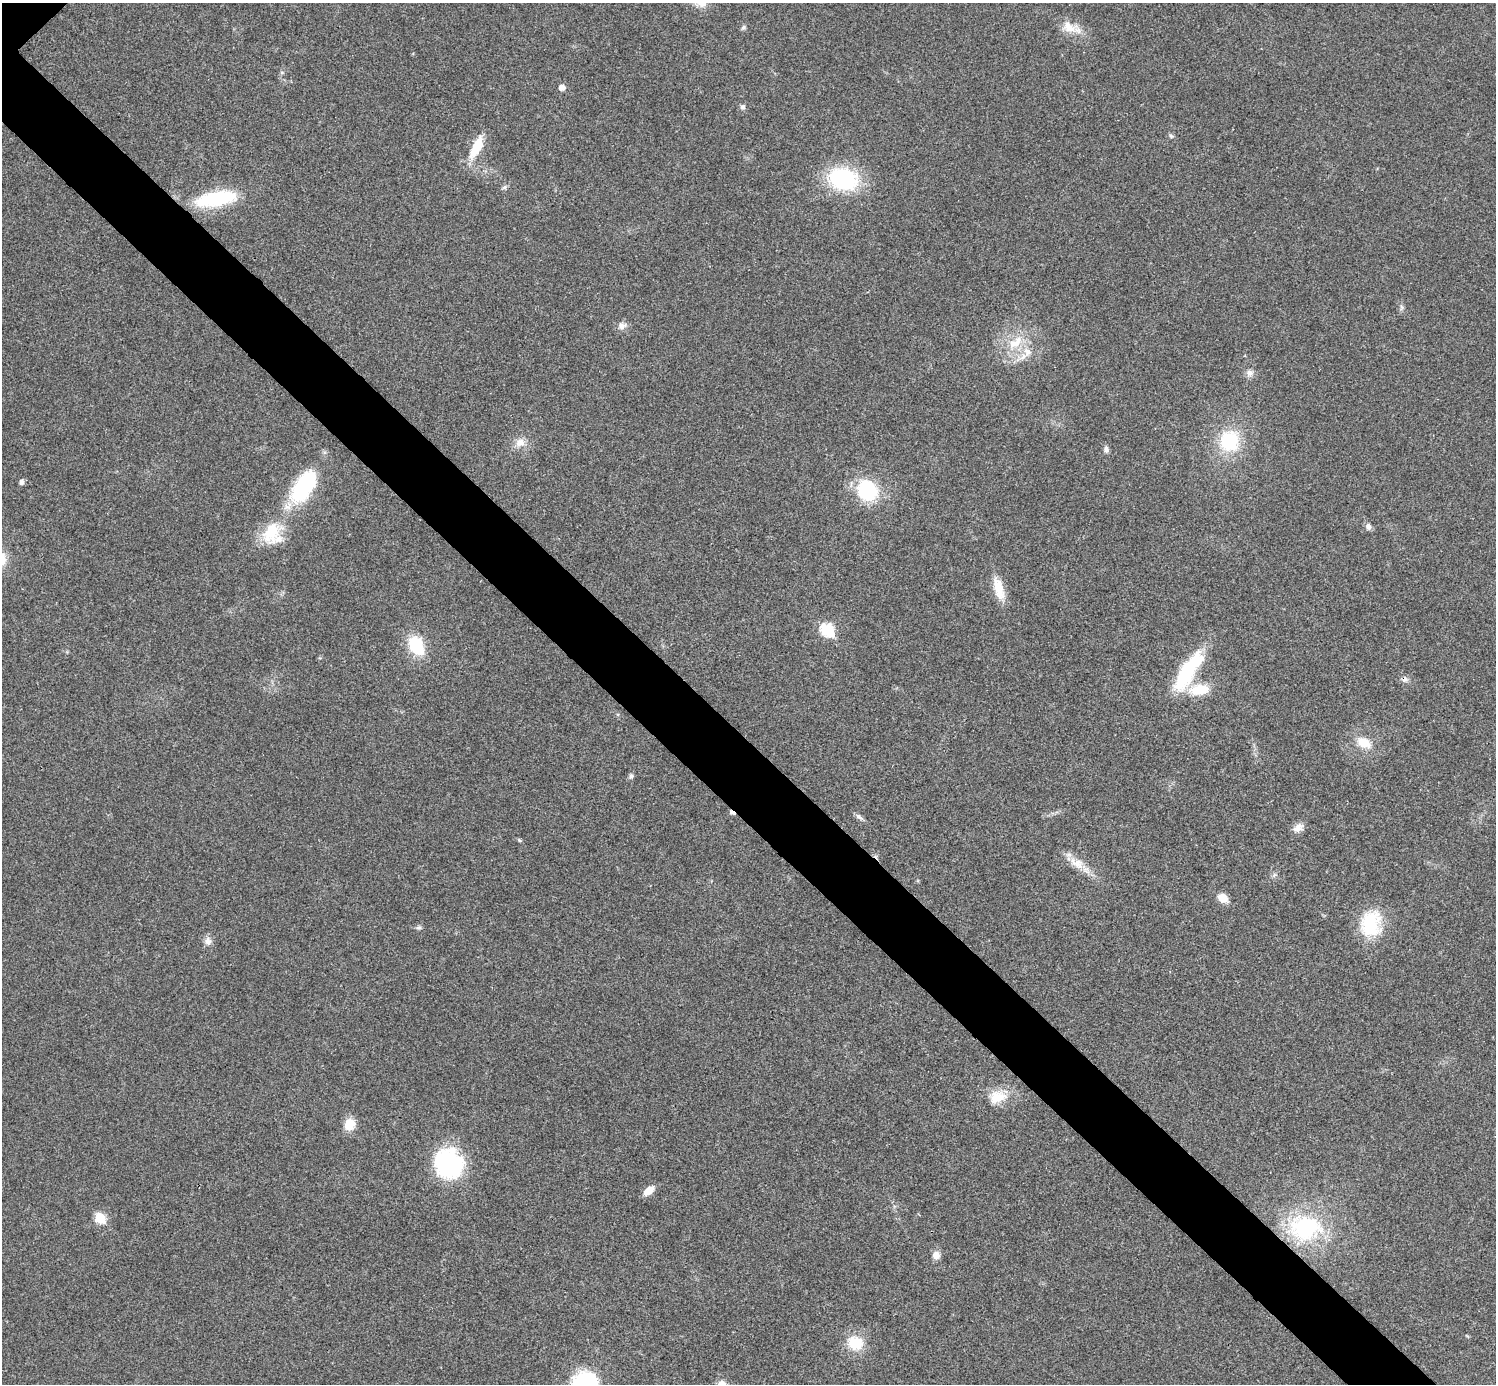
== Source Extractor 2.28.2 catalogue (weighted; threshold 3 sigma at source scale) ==
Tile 6 of 4 x 4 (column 2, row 2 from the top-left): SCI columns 1500-2993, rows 3063-4444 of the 5983 x 5983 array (HDU 1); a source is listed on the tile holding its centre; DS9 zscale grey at full resolution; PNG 1498 x 1386 px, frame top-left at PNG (2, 3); no overlay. Shown black and unused: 6% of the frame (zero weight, under 3 of 4 exposures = <1% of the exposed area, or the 3 px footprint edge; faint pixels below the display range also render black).
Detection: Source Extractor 2.28.2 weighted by HDU 2 'WHT'; one run over the whole footprint, this tile lists its part. Background 0.0211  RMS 0.0055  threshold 0.0246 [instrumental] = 3 sigma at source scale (4.5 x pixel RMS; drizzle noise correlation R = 1.50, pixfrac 1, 0.05/0.05 arcsec/px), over >= 5 px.
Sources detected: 53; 1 inside a brighter object's white glare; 2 cosmic-ray / hot-pixel residue — not listed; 2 inside a brighter listed object's ellipse — not listed separately; the other 48 listed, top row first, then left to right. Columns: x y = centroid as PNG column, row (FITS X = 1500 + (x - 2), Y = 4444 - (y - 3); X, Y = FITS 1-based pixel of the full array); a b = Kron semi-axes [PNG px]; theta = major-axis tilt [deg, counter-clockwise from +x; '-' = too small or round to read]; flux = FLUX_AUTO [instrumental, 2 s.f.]
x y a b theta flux
1069 27 22 12 -36 8.5
743 28 6 6 - 1.1
562 87 5 5 - 3.8
743 107 7 6 - 1.5
1171 136 7 4 -45 0.94
476 147 27 10 65 14
843 179 24 18 -16 59
505 187 8 5 27 1.1
216 198 50 16 11 38
1401 307 8 4 90 1.2
622 326 11 9 27 3.1
1015 343 28 12 38 13
1027 352 12 8 -41 4.4
1250 373 9 9 - 2.6
1229 441 21 19 84 32
520 442 13 11 10 5.1
1106 449 9 6 -86 1.8
22 482 5 5 - 2
303 486 42 22 55 45
867 490 25 22 -49 31
1368 526 8 8 - 2
271 532 29 19 72 21
998 588 31 11 -73 11
827 630 7 6 - 48
416 646 18 12 -60 25
1188 671 53 16 58 38
1199 690 28 14 9 14
1364 743 16 11 -25 8.9
631 776 7 6 - 1.3
859 817 10 6 -38 1.7
1298 828 15 10 31 3.7
519 840 6 4 -71 0.62
1077 863 22 13 -29 8.3
1274 875 7 4 72 1
1223 898 9 7 -36 7.1
1371 924 33 25 81 26
419 928 8 4 8 1.1
208 941 10 10 - 3.2
997 1097 26 17 12 12
350 1124 15 12 55 7.6
449 1164 33 30 -54 55
649 1191 11 7 37 6.1
100 1218 6 6 - 28
1305 1228 42 32 2 53
936 1255 9 8 - 3.8
855 1343 15 12 -26 16
585 1383 27 24 13 41
722 1384 9 8 - 3.9
Isophote crosses this tile's border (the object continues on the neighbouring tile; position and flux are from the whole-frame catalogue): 2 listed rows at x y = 585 1383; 722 1384